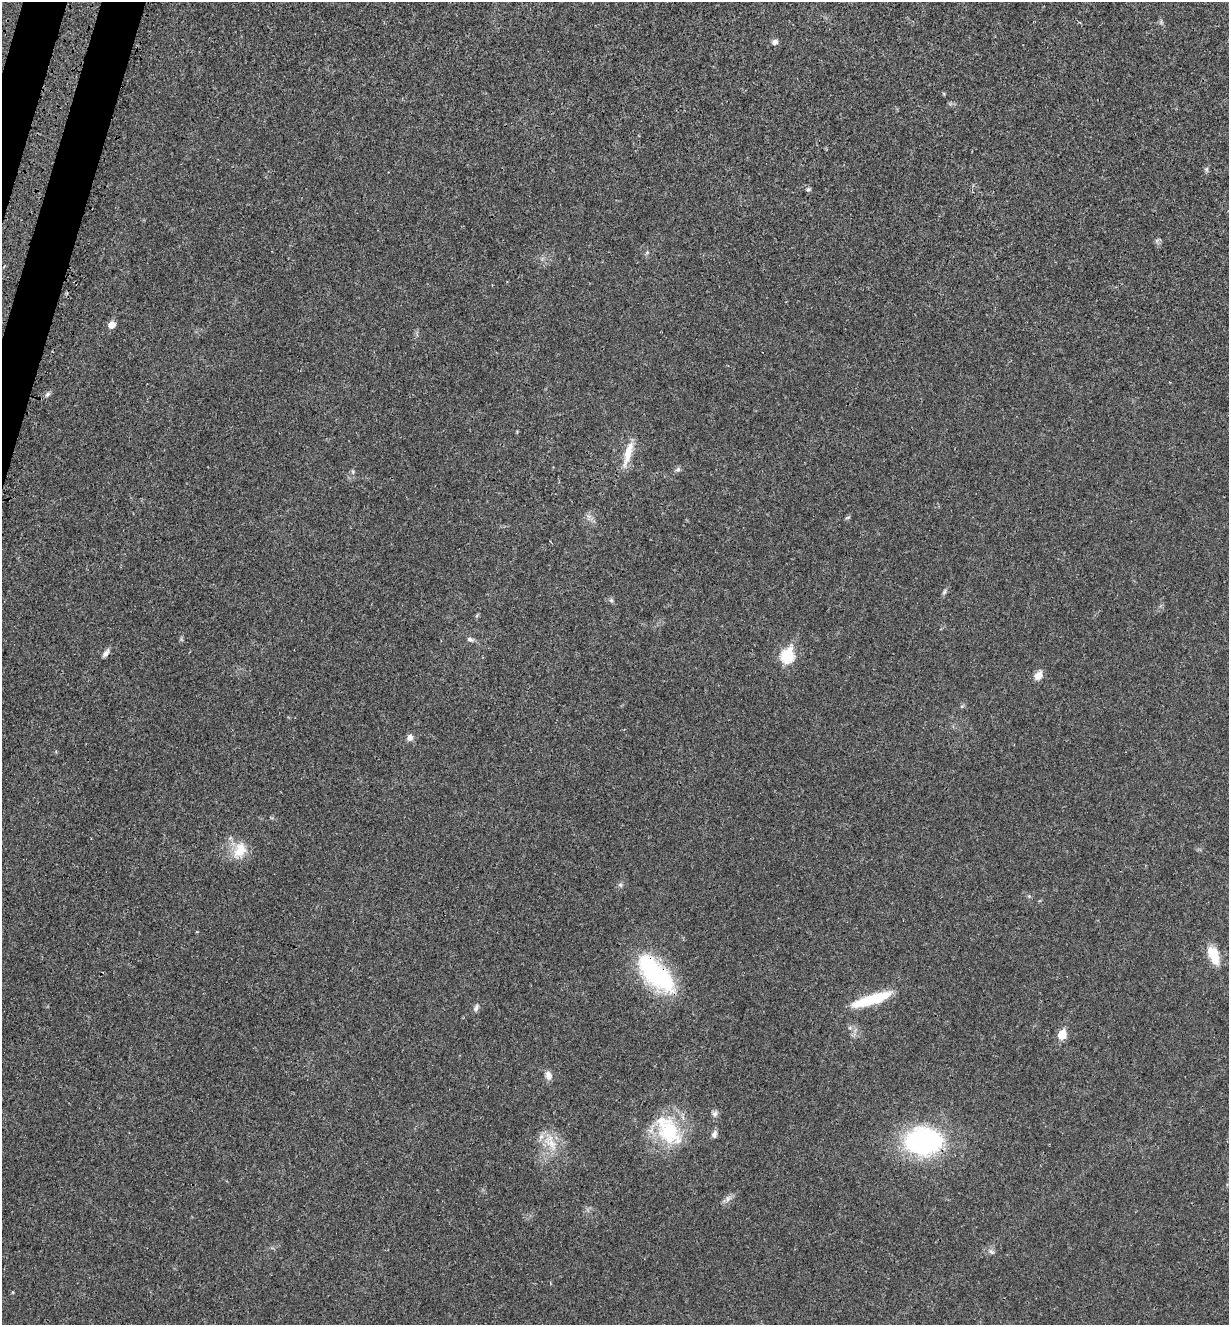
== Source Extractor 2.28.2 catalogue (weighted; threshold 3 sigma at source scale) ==
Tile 11 of 4 x 4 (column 3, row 3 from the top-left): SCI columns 2677-3903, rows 1424-2746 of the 5480 x 5490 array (HDU 1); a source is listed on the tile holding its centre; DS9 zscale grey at full resolution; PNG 1231 x 1327 px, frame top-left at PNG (2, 2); no overlay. Shown black and unused: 2% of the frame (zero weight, under 3 of 4 exposures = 8% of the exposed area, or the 3 px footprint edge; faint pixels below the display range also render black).
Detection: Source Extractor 2.28.2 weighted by HDU 2 'WHT'; one run over the whole footprint, this tile lists its part. Background 0.022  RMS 0.0035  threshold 0.0156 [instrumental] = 3 sigma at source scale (4.5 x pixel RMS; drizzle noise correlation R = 1.50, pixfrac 1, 0.05/0.05 arcsec/px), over >= 5 px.
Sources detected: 30; all 30 listed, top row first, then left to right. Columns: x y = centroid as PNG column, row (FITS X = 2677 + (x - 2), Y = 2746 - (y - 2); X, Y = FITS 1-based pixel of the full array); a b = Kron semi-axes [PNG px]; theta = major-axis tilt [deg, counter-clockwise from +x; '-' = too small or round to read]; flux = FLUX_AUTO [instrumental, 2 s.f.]
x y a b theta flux
775 42 7 6 - 1.3
1206 169 6 6 - 0.62
808 189 6 5 - 0.56
111 325 6 5 - 4
48 394 8 5 49 0.79
628 453 35 8 74 5.4
678 469 7 5 45 0.72
848 517 8 3 19 0.4
944 592 9 4 61 0.69
611 600 6 4 -45 0.59
470 639 9 6 -23 0.94
106 653 12 5 50 1.2
787 656 7 6 - 34
1038 675 11 8 45 2.8
410 737 8 8 - 1.5
240 850 23 15 64 6.7
1029 896 5 5 - 0.43
1214 955 24 12 -68 6.3
656 974 57 24 -46 34
871 999 46 10 17 15
476 1008 11 5 72 0.96
1062 1035 6 5 - 11
548 1075 12 8 -76 1.7
715 1114 8 7 - 1
670 1132 42 28 -58 21
714 1134 10 6 83 1.3
923 1141 36 26 -1 57
552 1144 21 8 -65 4.5
728 1198 9 7 74 1.3
991 1251 9 6 -37 0.99
Overlapping masked pixels (flux is a lower limit): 2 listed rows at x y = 656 974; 923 1141